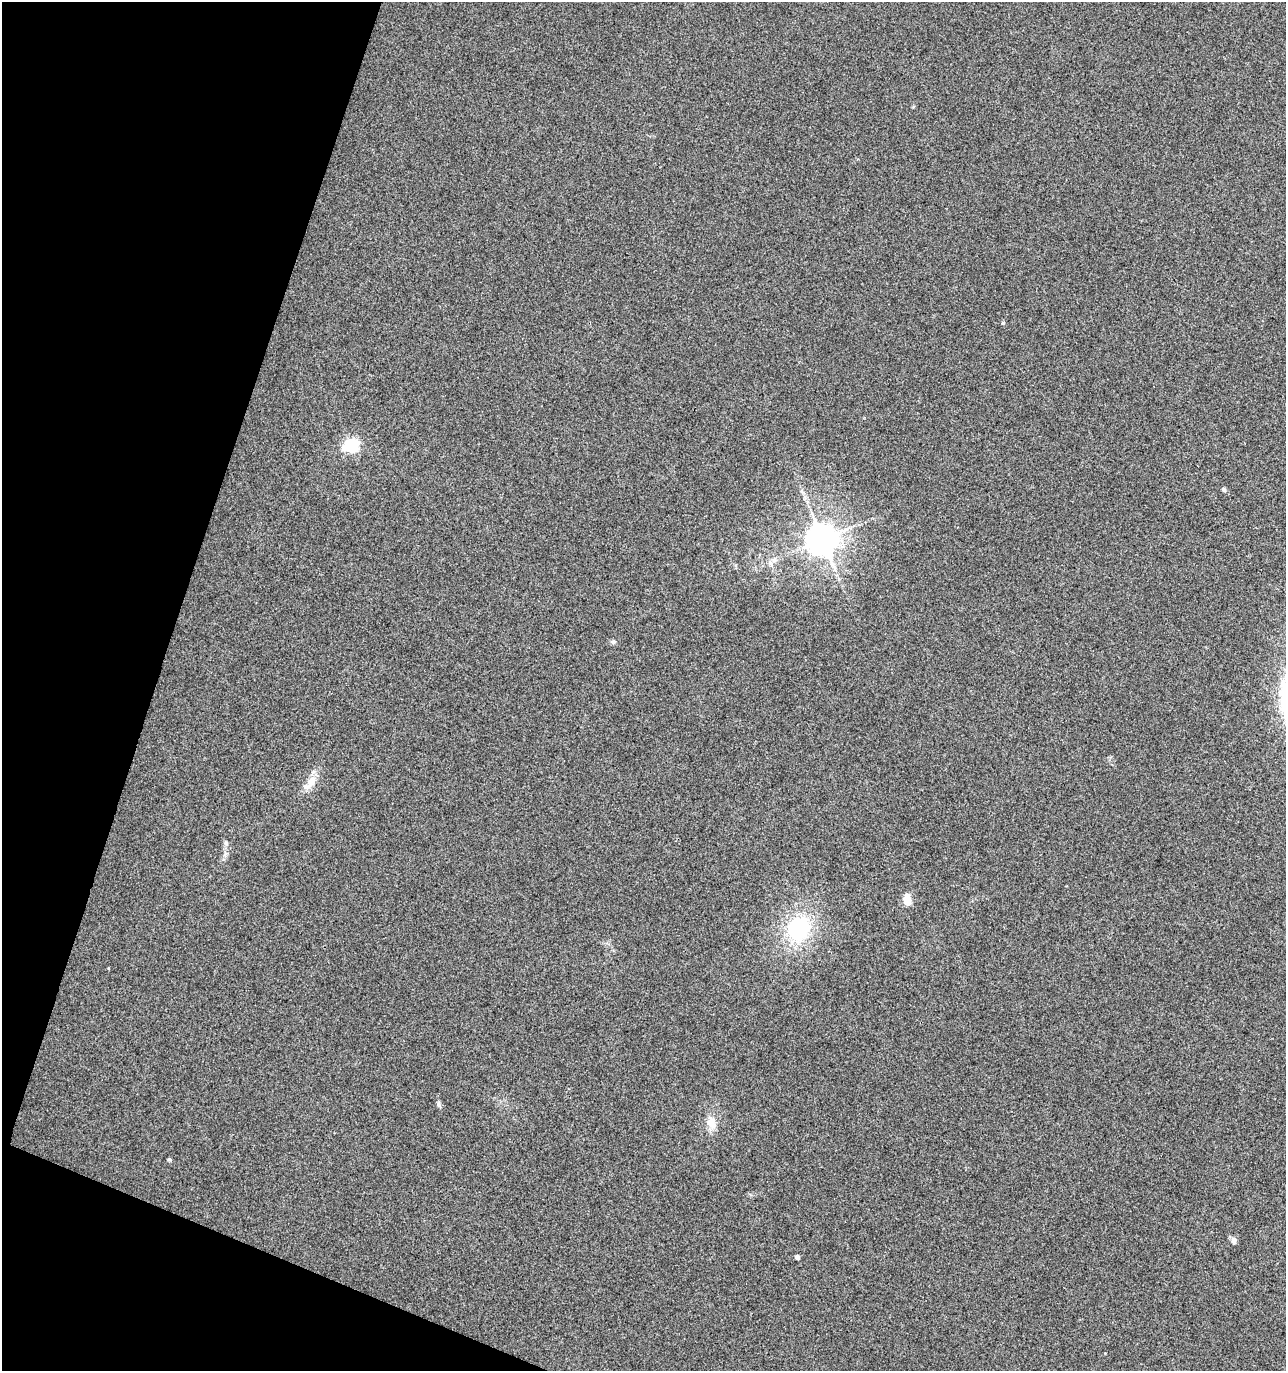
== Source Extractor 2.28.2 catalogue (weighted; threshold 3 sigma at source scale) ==
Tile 9 of 4 x 4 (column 1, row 3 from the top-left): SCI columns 277-1560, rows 1370-2738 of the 5625 x 5484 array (HDU 1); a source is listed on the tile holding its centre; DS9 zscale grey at full resolution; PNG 1288 x 1373 px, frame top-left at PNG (2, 2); no overlay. Shown black and unused: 16% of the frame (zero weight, under 3 of 4 exposures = <1% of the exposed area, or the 3 px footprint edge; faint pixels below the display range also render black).
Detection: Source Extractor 2.28.2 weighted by HDU 2 'WHT'; one run over the whole footprint, this tile lists its part. Background 0.0334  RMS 0.0091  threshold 0.0407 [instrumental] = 3 sigma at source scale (4.5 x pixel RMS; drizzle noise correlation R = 1.50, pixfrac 1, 0.0396/0.0396 arcsec/px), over >= 5 px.
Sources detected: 16; all 16 listed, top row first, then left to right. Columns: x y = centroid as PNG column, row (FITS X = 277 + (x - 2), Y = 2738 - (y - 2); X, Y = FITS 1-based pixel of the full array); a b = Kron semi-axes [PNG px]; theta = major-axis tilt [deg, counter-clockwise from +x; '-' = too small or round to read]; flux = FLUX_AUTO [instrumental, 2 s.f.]
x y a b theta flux
913 107 5 3 - 0.8
1003 323 5 4 - 1.3
351 446 6 6 - 150
1223 489 4 4 - 2.2
822 539 9 9 - 1700
613 642 7 5 14 1.8
310 783 27 9 52 11
226 843 8 5 -63 2.2
225 855 9 4 85 2.4
907 900 10 7 -86 12
799 929 28 23 66 71
439 1105 8 4 -63 1.9
711 1122 19 11 -69 9.8
170 1159 4 4 - 1.3
1234 1241 9 7 87 3.8
797 1257 4 4 - 4